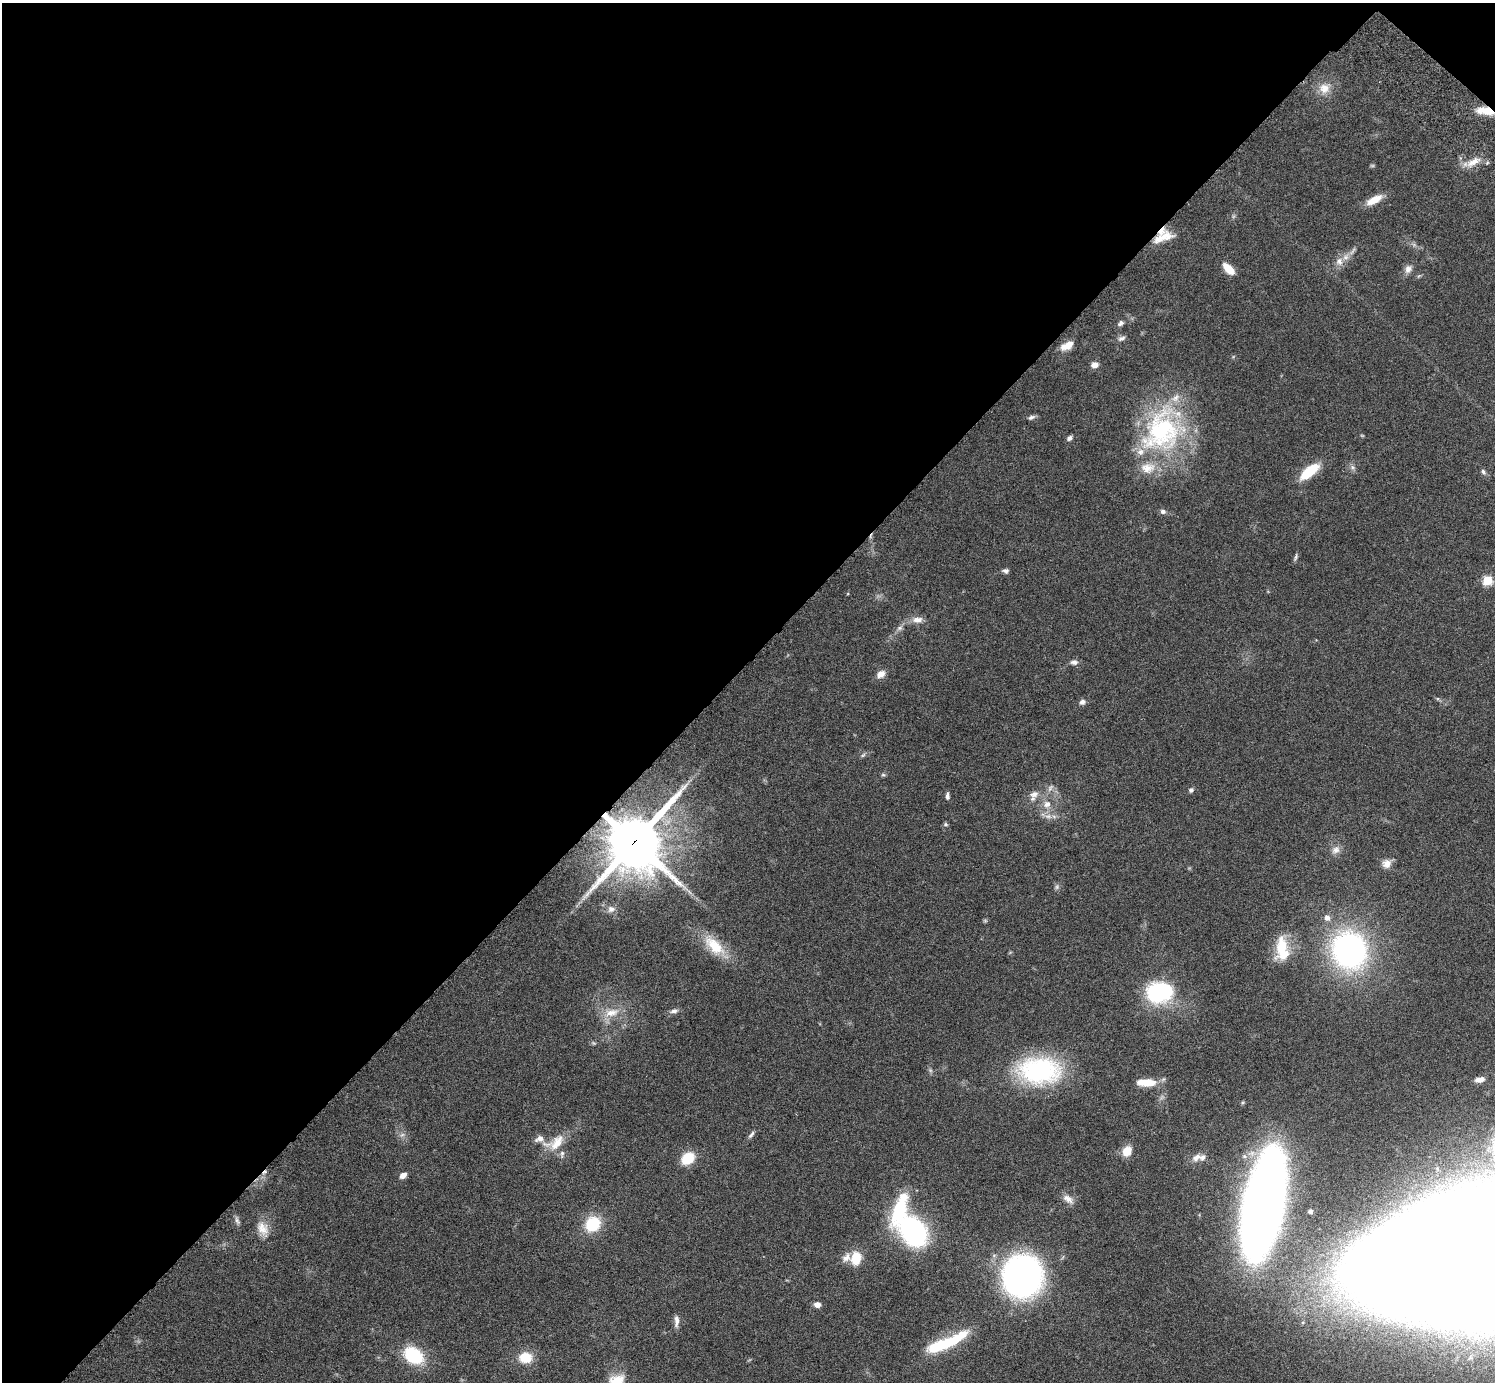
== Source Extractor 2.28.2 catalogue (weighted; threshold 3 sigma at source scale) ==
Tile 2 of 4 x 4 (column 2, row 1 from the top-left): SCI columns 1539-3031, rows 4485-5864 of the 6059 x 6069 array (HDU 1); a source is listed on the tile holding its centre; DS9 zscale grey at full resolution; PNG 1497 x 1384 px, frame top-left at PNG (2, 3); no overlay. Shown black and unused: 48% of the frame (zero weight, under 3 of 6 exposures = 3% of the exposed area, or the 3 px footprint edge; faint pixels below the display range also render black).
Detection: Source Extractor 2.28.2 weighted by HDU 2 'WHT'; one run over the whole footprint, this tile lists its part. Background 0.0843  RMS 0.0046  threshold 0.0188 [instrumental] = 3 sigma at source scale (4.09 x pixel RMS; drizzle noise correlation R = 1.36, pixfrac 0.8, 0.05/0.05 arcsec/px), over >= 5 px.
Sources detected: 91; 3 too faint to see at this stretch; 2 inside a brighter object's white glare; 1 cosmic-ray / hot-pixel residue — not listed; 12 inside a brighter listed object's ellipse — not listed separately; the other 73 listed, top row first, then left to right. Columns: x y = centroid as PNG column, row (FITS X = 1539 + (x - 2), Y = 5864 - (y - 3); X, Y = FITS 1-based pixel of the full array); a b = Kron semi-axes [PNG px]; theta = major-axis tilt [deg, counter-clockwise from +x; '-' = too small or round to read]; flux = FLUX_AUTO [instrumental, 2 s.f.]
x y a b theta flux
1324 88 15 14 - 5.8
1486 111 18 7 -7 9
1473 162 21 9 32 5.1
1374 200 20 8 28 6.2
1165 236 26 12 5 6.7
1339 261 11 10 - 2.9
1229 269 13 7 -45 7.2
1408 269 12 9 59 2.5
1121 323 9 6 41 1.3
1121 338 10 6 21 1.5
1067 346 17 8 29 4.6
1094 365 8 6 19 2.7
1031 417 10 5 21 1.2
1162 431 65 50 58 71
1069 438 7 5 37 1.3
1309 471 23 9 38 14
1483 472 8 5 -61 1
1163 511 7 5 -17 1.3
1296 557 11 4 72 0.9
1005 571 8 5 -1 1.2
1487 580 5 5 - 21
917 620 15 9 1 3.3
900 628 9 6 27 1.3
1074 662 10 7 -4 1.7
881 674 12 8 33 2.8
1082 702 7 6 - 1.6
863 755 7 4 44 0.75
883 775 6 4 -1 0.59
1050 788 11 6 51 1.7
1191 790 7 6 - 0.96
1034 794 12 9 19 3
947 796 8 4 89 1.2
1047 804 10 9 - 3.5
1048 816 11 6 -2 2.3
946 824 6 5 - 0.65
634 842 20 17 54 2400
1336 850 12 9 24 2.7
1387 864 12 11 - 3.1
1057 887 8 6 70 0.96
611 909 10 8 21 1.9
1327 917 7 6 - 2.3
714 946 34 16 -43 13
1282 947 29 16 79 13
1349 950 29 26 -74 130
1157 993 23 19 88 36
674 1011 12 6 13 1.7
611 1013 24 11 13 7.1
1039 1071 46 28 -1 60
1480 1080 14 7 12 3.2
1148 1083 16 8 1 7.9
751 1134 11 4 52 1.1
402 1135 8 4 36 1
555 1143 31 16 27 9.6
1127 1151 11 9 63 5.9
1196 1157 16 8 28 3
688 1158 12 9 40 13
403 1175 7 6 - 2.4
1068 1199 17 8 -40 3.2
1263 1206 64 23 79 840
900 1208 48 15 70 26
1310 1211 7 6 - 1.3
237 1220 13 5 -70 1.3
593 1224 12 10 50 22
263 1229 22 14 -62 5.8
913 1231 24 16 -57 100
1494 1255 183 72 8 6700
856 1258 16 12 82 8.6
1022 1276 30 28 77 160
817 1305 7 6 - 2.5
676 1321 17 6 89 2.2
945 1344 49 11 22 23
413 1355 18 13 -32 27
525 1357 14 12 3 8.8
Overlapping masked pixels (flux is a lower limit): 2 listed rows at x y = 1486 111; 634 842
Isophote crosses this tile's border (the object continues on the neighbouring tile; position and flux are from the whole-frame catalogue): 1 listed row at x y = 1494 1255